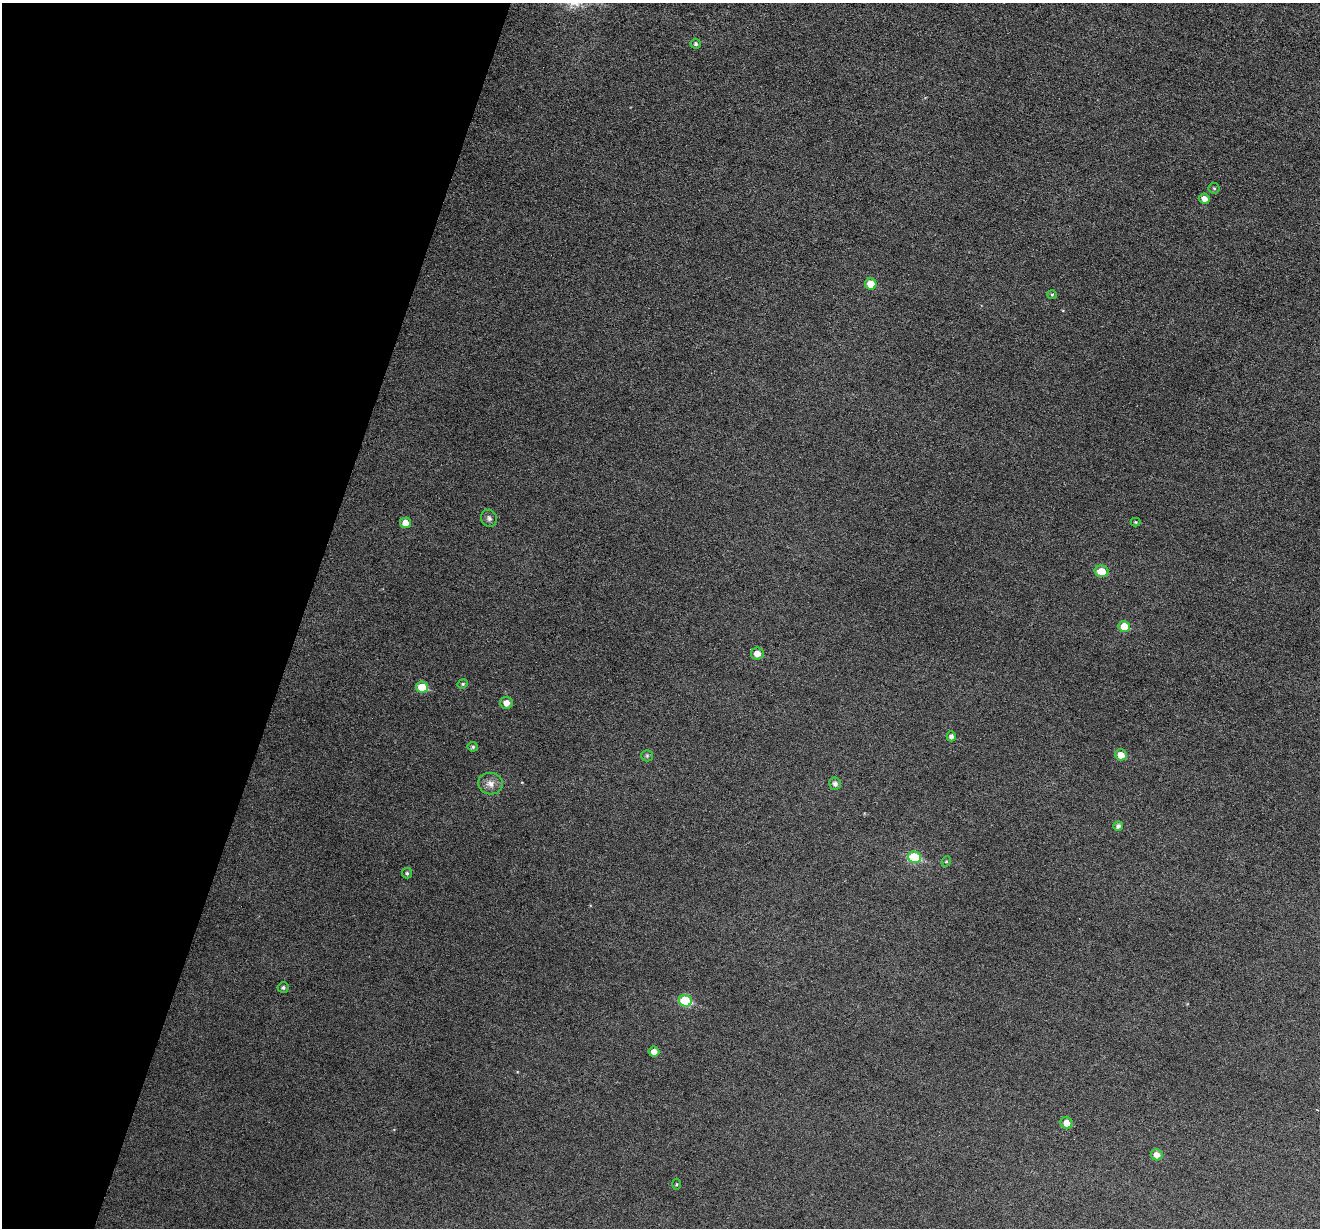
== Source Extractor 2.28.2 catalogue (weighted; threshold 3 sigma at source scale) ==
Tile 9 of 4 x 4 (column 1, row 3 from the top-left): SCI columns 4-1321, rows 1482-2707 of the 5274 x 5288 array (HDU 1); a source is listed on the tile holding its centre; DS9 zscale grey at full resolution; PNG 1322 x 1230 px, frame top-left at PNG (2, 3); each listed source drawn as its Kron ellipse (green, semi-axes under 4 px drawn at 4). Shown black and unused: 23% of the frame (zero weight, under 3 of 6 exposures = <1% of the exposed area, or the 3 px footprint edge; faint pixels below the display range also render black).
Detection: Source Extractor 2.28.2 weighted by HDU 2 'WHT'; one run over the whole footprint, this tile lists its part. Background 0.0517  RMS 0.0057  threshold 0.0233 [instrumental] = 3 sigma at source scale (4.09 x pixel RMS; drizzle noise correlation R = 1.36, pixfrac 0.8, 0.05/0.05 arcsec/px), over >= 5 px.
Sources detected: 30; all 30 listed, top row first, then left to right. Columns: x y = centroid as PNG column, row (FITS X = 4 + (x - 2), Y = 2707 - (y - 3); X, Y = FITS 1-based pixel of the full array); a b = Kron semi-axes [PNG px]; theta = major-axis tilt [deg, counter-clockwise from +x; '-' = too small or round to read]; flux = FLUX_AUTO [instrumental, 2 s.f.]
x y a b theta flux
696 44 5 5 - 0.95
1214 188 5 5 - 0.7
1204 199 5 5 - 3
871 284 6 5 - 8.3
1052 295 5 4 - 0.67
489 518 9 8 - 1.8
1136 522 5 4 - 0.54
406 523 5 5 - 5.5
1101 571 7 6 - 8.4
1124 627 5 5 - 11
757 654 6 6 - 4.4
463 684 5 4 - 0.73
422 687 6 5 - 12
506 703 6 6 - 4
951 736 5 4 - 1.7
473 747 5 5 - 0.93
1121 755 6 5 - 5.4
647 756 6 5 - 0.97
490 784 12 10 -13 3.7
835 784 6 6 - 2
1118 826 5 5 - 1.7
914 857 6 6 - 24
946 861 5 4 - 0.71
407 873 5 5 - 0.9
283 987 5 5 - 1.1
685 1001 6 6 - 24
654 1052 5 5 - 3.7
1066 1123 6 5 - 4.7
1157 1155 6 6 - 3.3
676 1184 5 3 - 0.52